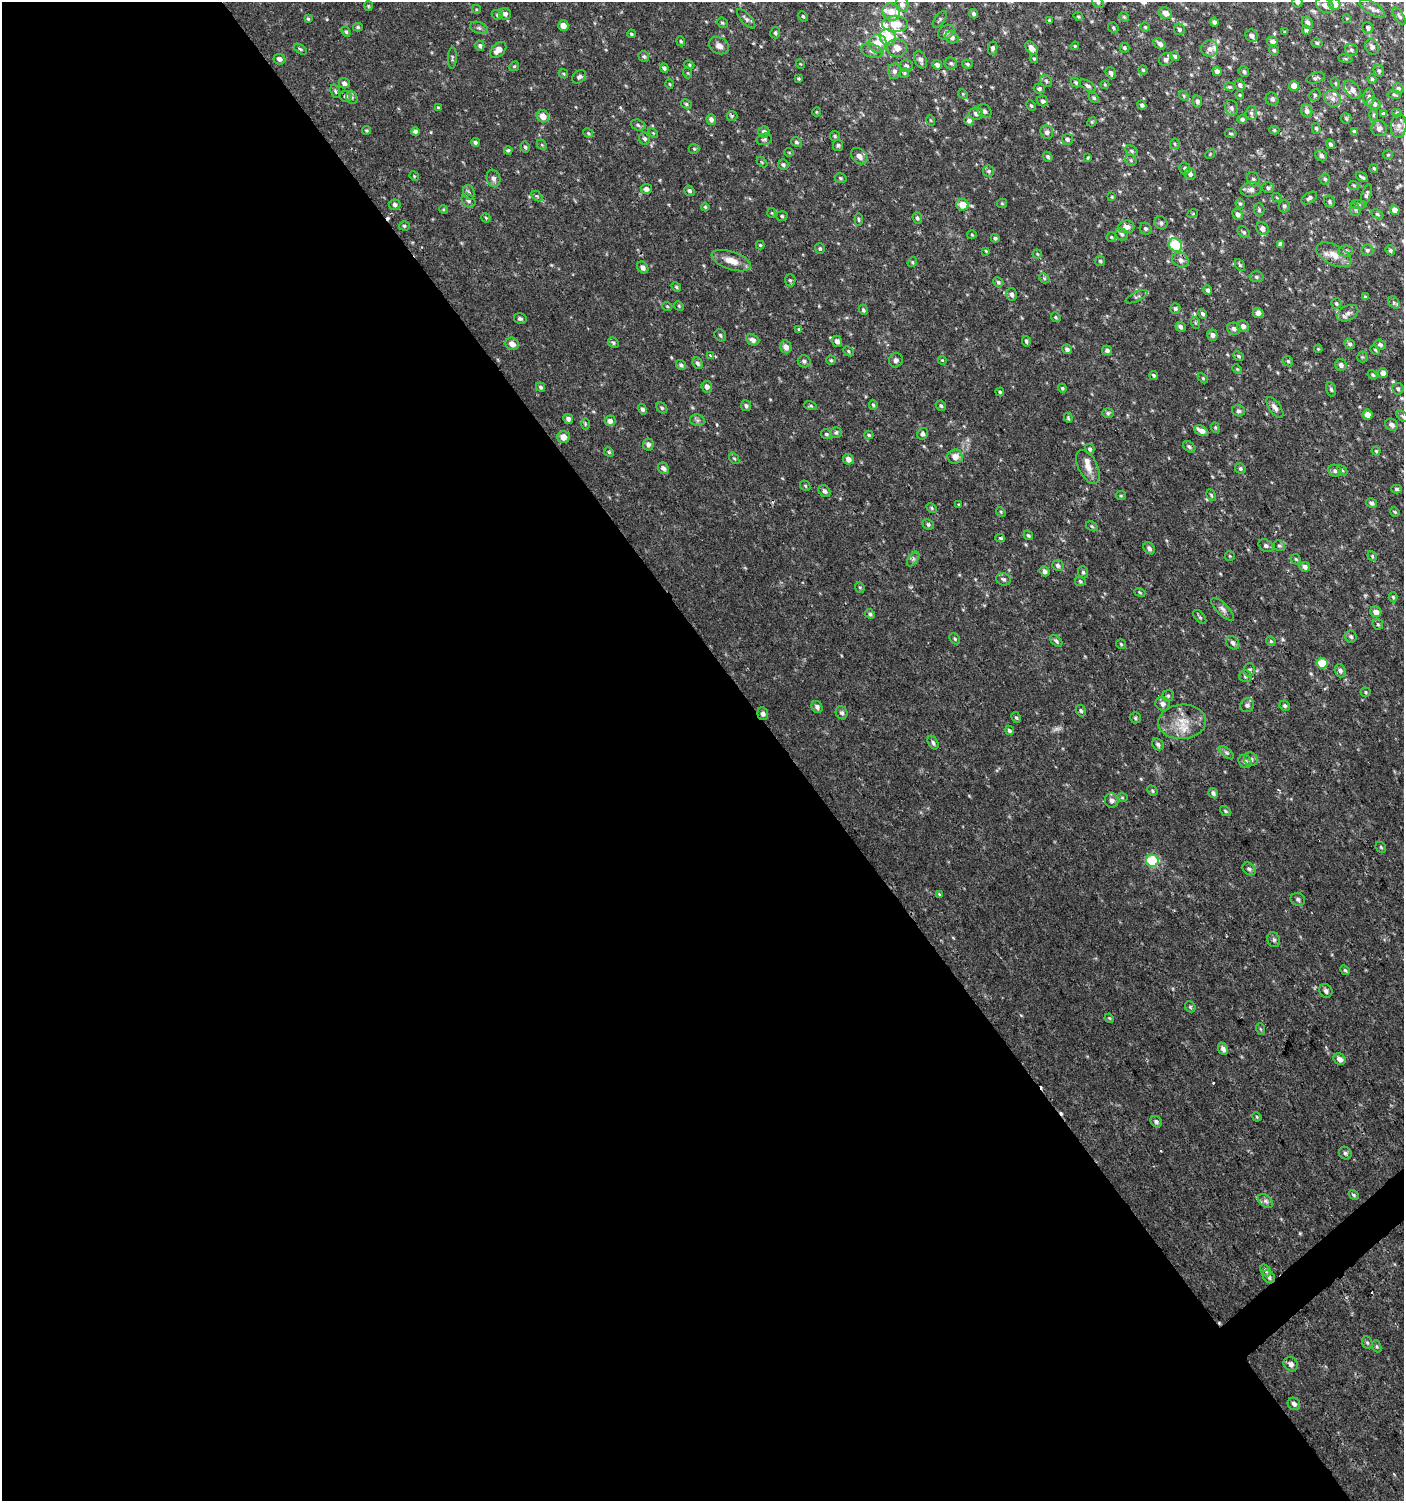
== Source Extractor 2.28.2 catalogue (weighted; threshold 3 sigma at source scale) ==
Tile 9 of 4 x 4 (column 1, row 3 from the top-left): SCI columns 203-1604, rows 1500-2998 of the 5950 x 5999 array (HDU 1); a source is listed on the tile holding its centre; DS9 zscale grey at full resolution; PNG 1406 x 1503 px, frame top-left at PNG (2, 2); each listed source drawn as its Kron ellipse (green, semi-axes under 4 px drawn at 4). Shown black and unused: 56% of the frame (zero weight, under 2 of 3 exposures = <1% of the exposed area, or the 3 px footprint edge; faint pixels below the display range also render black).
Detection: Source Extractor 2.28.2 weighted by HDU 2 'WHT'; one run over the whole footprint, this tile lists its part. Background 0.0134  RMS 0.0026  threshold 0.0116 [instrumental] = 3 sigma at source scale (4.5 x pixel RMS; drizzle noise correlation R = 1.50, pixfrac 1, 0.0396/0.0396 arcsec/px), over >= 5 px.
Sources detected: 452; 1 too faint to see at this stretch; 7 cosmic-ray / hot-pixel residue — neither listed nor drawn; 9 inside a brighter listed object's ellipse — not listed separately; the other 435 listed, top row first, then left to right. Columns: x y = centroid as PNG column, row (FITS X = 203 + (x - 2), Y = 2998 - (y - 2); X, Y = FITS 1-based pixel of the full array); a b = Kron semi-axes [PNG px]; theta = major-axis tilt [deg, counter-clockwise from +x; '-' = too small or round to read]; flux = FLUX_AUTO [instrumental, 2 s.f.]
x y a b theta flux
1098 2 6 5 - 0.54
1297 2 5 5 - 0.55
902 4 7 6 - 1.3
1334 4 6 6 - 2.7
1325 5 9 7 -30 1.6
368 6 5 4 - 0.27
476 9 4 3 - 0.19
1372 9 14 6 -32 1.3
891 12 9 8 - 3.4
1165 13 7 5 -28 1.7
505 14 6 5 - 0.93
973 14 5 4 - 0.56
497 15 6 5 - 0.47
803 16 5 3 - 0.35
1078 16 5 4 - 0.3
1399 16 10 4 -58 0.53
1124 17 5 4 - 0.3
1347 18 4 2 - 0.17
308 19 4 3 - 0.32
746 19 12 5 -47 0.74
940 20 9 5 54 0.53
1049 20 3 3 - 0.22
1214 22 4 4 - 0.66
722 23 6 4 -41 0.37
1308 23 6 5 - 0.89
895 24 13 7 -1 4.2
563 26 5 5 - 1.9
358 27 5 4 - 0.4
1145 27 5 4 - 0.35
479 28 9 5 -18 0.68
1113 28 6 4 -50 0.41
1368 28 6 5 - 0.68
1179 29 6 5 - 0.58
1306 30 4 4 - 0.92
346 32 5 4 - 0.38
946 32 9 6 31 0.81
1285 32 3 3 - 0.31
775 33 5 5 - 0.45
631 34 4 3 - 0.32
1252 36 7 6 - 0.98
888 37 8 7 - 11
952 37 7 6 - 1
681 41 5 4 - 0.32
1272 41 5 4 - 0.86
878 43 9 9 - 4.9
1317 43 6 4 -17 0.43
1160 44 7 5 -38 1.1
480 46 5 4 - 0.6
719 46 10 8 -30 1.4
1075 46 4 4 - 0.28
1372 47 8 6 -62 0.81
897 48 10 9 - 2.2
993 48 7 5 79 0.68
1031 48 7 5 -50 1.1
1124 48 5 5 - 0.39
300 49 7 3 -36 0.36
1210 49 8 8 - 1.4
498 50 10 6 43 2
1274 50 5 4 - 0.4
1351 50 6 6 - 0.57
872 51 11 6 -18 1.2
644 56 5 5 - 0.46
1175 56 5 3 - 0.46
452 58 11 3 88 0.44
279 59 6 5 - 0.93
1034 59 4 3 - 0.31
1166 59 7 6 - 0.8
1345 59 7 3 -9 0.34
920 60 9 6 -69 1
951 63 6 6 - 0.52
801 64 5 3 - 0.22
967 64 5 4 - 0.4
689 65 5 4 - 0.33
937 65 5 4 - 0.61
514 66 5 4 - 0.31
906 66 6 6 - 0.82
664 68 5 4 - 0.49
1143 70 4 4 - 0.33
894 71 7 6 - 0.87
1217 71 5 4 - 0.89
1379 71 6 5 - 0.44
1244 72 5 5 - 0.54
688 73 5 3 - 0.25
904 73 5 4 - 0.37
1111 73 6 5 - 0.69
563 74 5 3 - 0.26
579 77 8 5 40 0.72
1316 78 9 5 16 0.58
798 79 3 3 - 0.31
1372 79 5 4 - 0.34
1046 81 7 5 -48 0.53
1076 82 5 4 - 0.43
344 83 5 5 - 0.73
1335 83 6 4 -73 0.31
670 84 5 3 - 0.22
1105 85 4 4 - 0.27
1240 85 6 5 - 0.64
1088 86 9 4 -31 0.67
1294 86 5 5 - 2.4
1229 87 5 4 - 0.39
1398 88 6 5 - 0.48
1039 89 5 5 - 0.63
1352 90 10 6 -52 1.5
335 91 7 4 -71 0.46
963 94 5 4 - 0.28
1240 95 4 4 - 0.28
1315 95 6 5 - 0.42
1394 95 7 3 -9 0.36
346 96 6 5 - 0.65
1184 96 6 4 -48 0.4
352 97 7 5 -70 0.5
1369 97 9 6 90 0.93
1094 98 6 4 -46 0.42
1272 99 7 6 - 0.63
1333 99 9 7 -45 1.2
1043 101 6 5 - 0.82
1197 101 6 5 - 0.7
686 104 6 4 -30 0.42
1374 104 7 5 -23 1.2
1142 105 4 4 - 0.53
1031 106 5 4 - 0.37
438 108 4 3 - 0.78
1231 108 8 6 -72 0.82
984 111 8 6 -42 0.91
1307 111 6 5 - 1.1
816 112 5 3 - 0.24
1251 113 7 5 87 0.53
1397 113 5 4 - 0.36
976 114 7 6 - 1
1384 114 4 4 - 0.75
1373 115 6 4 89 0.39
543 116 6 6 - 2.2
732 116 5 5 - 0.36
1346 118 5 5 - 0.33
711 119 5 4 - 1
1242 119 5 4 - 0.58
930 120 5 3 - 0.22
969 121 5 4 - 0.98
1092 122 5 4 - 0.32
638 125 7 5 -19 0.57
1399 126 12 8 86 1.6
1316 128 5 4 - 0.41
1379 128 8 7 - 1.2
367 130 4 4 - 0.31
1274 130 5 4 - 0.38
415 131 4 4 - 0.74
1354 131 4 4 - 0.55
764 132 5 5 - 0.87
1047 132 7 6 - 0.86
588 133 5 4 - 0.32
653 133 6 3 -45 0.27
1231 133 6 3 -8 0.29
835 136 5 5 - 0.39
644 139 6 5 - 0.67
764 139 8 5 13 0.5
1067 139 5 5 - 0.73
475 142 4 4 - 0.5
796 142 5 4 - 0.46
1175 144 5 4 - 0.35
1330 144 5 3 - 0.52
542 145 6 4 -45 0.34
838 145 6 5 - 0.48
525 147 5 4 - 0.45
694 149 5 5 - 0.33
508 150 4 4 - 0.35
1131 151 7 4 -29 0.52
789 152 5 3 - 0.19
1210 154 5 4 - 0.25
1388 155 5 4 - 0.3
859 156 9 7 -46 1.6
1321 156 6 5 - 0.72
1048 157 5 3 - 0.49
1088 158 3 3 - 0.29
1131 160 6 5 - 0.42
762 162 6 4 -45 0.28
783 165 5 5 - 0.52
1185 168 6 5 - 0.59
1374 168 4 4 - 0.35
989 171 6 5 - 0.56
1190 174 6 5 - 0.74
414 176 5 4 - 0.27
1362 177 7 2 -33 0.47
493 178 9 6 -73 1.1
840 178 6 4 -17 0.41
1253 179 7 6 - 0.73
1325 179 5 5 - 0.46
1354 186 6 3 -20 0.33
1268 188 6 5 - 0.55
646 189 5 5 - 1.1
1251 190 10 7 8 1.2
689 191 5 5 - 0.68
469 192 7 5 -69 0.64
1366 194 11 4 72 0.69
537 196 6 4 -44 0.32
1112 197 4 3 - 0.27
1277 198 5 3 - 0.24
1309 198 8 5 32 0.72
468 201 8 6 -45 0.76
1330 202 6 5 - 0.5
1002 203 5 4 - 0.31
1240 204 5 3 - 0.36
1358 204 8 4 -1 0.39
395 205 6 5 - 0.65
962 205 6 6 - 3.3
1284 206 6 5 - 0.52
705 207 4 4 - 0.32
443 209 4 3 - 0.23
1259 210 6 5 - 0.46
1355 210 7 5 -70 0.46
1395 210 5 4 - 2.2
772 213 5 3 - 0.22
1193 213 5 3 - 0.24
1238 214 6 5 - 0.8
1377 214 6 4 -29 0.41
782 216 6 5 - 0.44
486 218 5 4 - 0.27
917 218 6 4 -69 0.55
859 220 6 3 -84 0.35
1161 223 7 6 - 0.62
404 226 5 4 - 0.38
1126 227 8 6 6 1.4
1262 228 7 6 - 1.1
1146 229 6 5 - 0.52
1244 232 7 5 -41 0.49
1122 234 6 5 - 0.63
972 235 5 3 - 0.25
1111 237 5 4 - 0.31
995 238 4 4 - 0.43
1281 244 4 4 - 0.97
760 245 4 4 - 0.28
1175 245 7 6 - 15
820 248 5 5 - 0.4
1367 250 6 5 - 0.47
1390 250 5 4 - 0.48
986 251 4 3 - 0.28
1345 251 7 5 1 0.63
1037 254 4 4 - 0.28
1334 255 19 10 -27 3
1180 260 9 7 -28 0.99
731 261 20 9 -19 3.3
1100 261 5 5 - 0.42
912 262 5 4 - 0.35
1240 265 6 4 -59 0.44
643 267 6 5 - 0.98
1256 277 7 5 -2 0.5
1044 278 6 4 -47 0.4
790 280 6 5 - 0.42
998 282 5 4 - 0.52
676 287 5 4 - 0.35
1208 290 5 4 - 0.58
1011 294 6 5 - 0.9
1137 297 12 4 25 0.63
1365 297 4 3 - 0.45
1394 303 6 5 - 0.53
1336 304 5 5 - 0.46
667 306 5 3 - 0.25
679 306 5 4 - 0.32
1175 309 5 5 - 0.48
863 310 5 4 - 0.5
1258 313 5 5 - 1.2
1348 313 11 7 27 1.2
1203 314 5 4 - 0.54
1056 317 5 4 - 0.35
520 319 6 5 - 0.59
1196 323 6 4 -70 0.34
1243 326 6 6 - 1.2
1181 327 5 4 - 0.75
799 329 3 3 - 0.4
1234 329 7 6 - 0.88
720 335 6 5 - 0.54
1212 335 6 5 - 0.84
753 340 7 5 -24 1.1
837 341 5 5 - 1.1
1026 341 5 3 - 0.47
613 343 6 5 - 0.39
512 344 7 6 - 1.8
1350 344 5 4 - 0.66
1380 345 5 5 - 0.6
786 347 6 5 - 1.4
1067 349 5 4 - 0.72
1318 349 4 3 - 0.23
1107 350 5 4 - 0.7
1375 350 5 4 - 0.3
849 351 6 4 -44 0.4
710 355 3 3 - 0.45
1239 356 6 4 -40 0.45
1362 357 5 5 - 0.35
831 360 4 4 - 0.32
896 360 7 6 - 0.9
942 360 4 3 - 0.24
804 361 6 6 - 0.63
1288 361 6 4 -44 0.38
697 363 6 4 -64 0.66
681 365 5 5 - 0.72
1341 365 6 5 - 0.86
1237 369 5 4 - 0.28
1383 373 5 5 - 1.3
1154 375 5 3 - 0.45
1373 375 5 4 - 0.34
1203 378 6 4 -46 0.3
540 387 5 4 - 0.47
707 387 6 5 - 1
1062 388 4 4 - 0.38
1331 389 7 4 -74 0.53
1398 389 6 5 - 0.54
1000 392 4 4 - 0.34
873 405 5 4 - 0.4
746 406 5 5 - 0.66
810 406 6 4 -18 0.38
941 406 5 4 - 0.48
1275 407 12 5 -54 1.3
662 408 6 4 -45 0.43
642 409 5 4 - 0.64
1238 411 6 5 - 0.66
1108 413 5 4 - 0.56
1368 415 5 5 - 1.5
1402 416 7 4 -46 0.42
1068 418 5 3 - 0.33
568 419 5 5 - 0.7
697 420 8 5 -11 0.63
610 421 5 5 - 1.1
585 424 6 4 -90 0.33
1392 425 6 5 - 1
1215 428 5 4 - 0.33
1201 431 7 4 -26 1.7
836 432 6 5 - 0.56
826 434 6 4 -30 0.4
923 434 6 5 - 0.7
869 435 4 3 - 0.37
563 437 6 6 - 2.1
648 444 6 5 - 0.83
1189 447 7 5 -38 0.55
1090 449 5 4 - 0.53
1376 451 4 4 - 0.32
609 452 5 4 - 0.33
955 457 7 7 - 2.1
734 458 6 4 -52 0.41
848 459 5 5 - 1.2
1088 467 18 9 -63 2.6
663 468 6 5 - 1
1240 468 5 5 - 0.52
1342 470 6 3 -45 0.32
1335 471 7 6 - 0.71
805 486 5 4 - 0.33
1396 489 5 4 - 0.46
824 491 6 5 - 0.65
1211 495 6 4 -60 0.35
1121 496 5 4 - 0.32
1372 503 6 4 -32 0.67
959 505 4 3 - 0.24
932 508 5 4 - 0.36
1001 512 5 4 - 0.31
1395 512 5 4 - 0.33
928 524 6 5 - 0.47
1092 526 6 4 -31 0.37
1028 535 5 4 - 0.46
1000 538 5 4 - 0.48
1266 546 8 5 -33 0.74
1279 546 6 5 - 0.45
1149 548 7 5 -50 0.76
1230 556 5 5 - 0.28
1372 556 5 4 - 0.37
913 559 8 4 54 0.66
1296 559 6 4 -44 0.35
1058 565 6 5 - 0.7
1305 567 5 5 - 0.89
1045 571 5 4 - 0.79
1083 572 6 5 - 0.43
1004 579 7 6 - 0.63
1080 581 5 4 - 0.41
860 587 6 4 -67 0.36
1140 592 6 3 -22 0.3
1393 597 5 4 - 0.36
1223 609 15 6 -45 1.1
1376 612 6 5 - 1.4
870 614 6 4 -45 0.54
1200 617 8 4 -48 0.44
1378 624 6 5 - 0.39
1351 636 6 5 - 0.57
955 639 6 4 -48 0.43
1056 641 7 4 -41 0.6
1271 641 5 4 - 0.39
1233 643 7 5 -49 0.82
1121 644 5 4 - 0.34
1322 663 5 5 - 5.9
1249 670 6 6 - 0.6
1340 671 7 5 -71 0.92
1245 676 6 6 - 0.56
1365 692 5 4 - 0.35
1168 696 6 5 - 0.45
1163 704 7 6 - 1.1
1247 705 7 6 - 0.79
1285 706 5 5 - 0.52
817 707 6 5 - 0.87
1081 711 6 4 -59 0.47
842 713 7 5 -62 0.68
763 714 6 5 - 0.81
1016 718 6 4 -61 0.4
1135 718 5 5 - 0.44
1182 722 24 17 3 6.3
1009 730 5 4 - 0.51
933 743 7 4 -59 0.62
1158 744 6 5 - 0.62
1226 753 9 4 -38 0.64
1251 759 7 6 - 0.87
1245 762 7 6 - 0.94
1152 791 5 4 - 0.4
1213 793 5 4 - 0.68
1122 798 6 4 -1 0.37
1112 800 7 6 - 1
1225 811 6 4 -38 0.36
1381 847 6 4 -47 0.34
1152 861 6 6 - 15
1249 869 7 5 -43 0.71
939 894 4 3 - 0.35
1298 899 7 6 - 0.64
1274 940 7 6 - 0.63
1345 970 5 4 - 0.38
1326 991 7 6 - 0.83
1190 1007 6 5 - 0.41
1109 1018 5 3 - 0.25
1261 1029 6 3 -69 0.35
1223 1049 6 4 -67 1
1340 1059 6 5 - 1.1
1257 1117 5 3 - 0.26
1156 1122 6 5 - 0.62
1345 1153 7 6 - 0.64
1354 1195 5 4 - 0.4
1265 1201 8 5 -37 0.8
1265 1270 6 4 -57 0.59
1269 1277 7 5 -51 0.78
1367 1343 6 5 - 0.47
1377 1346 6 4 -70 0.35
1291 1364 8 6 -46 1.3
1294 1404 6 6 - 0.82
Overlapping masked pixels (flux is a lower limit): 1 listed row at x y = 763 714
Isophote crosses this tile's border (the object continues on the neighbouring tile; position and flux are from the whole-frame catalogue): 3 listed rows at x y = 1098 2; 1297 2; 1334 4